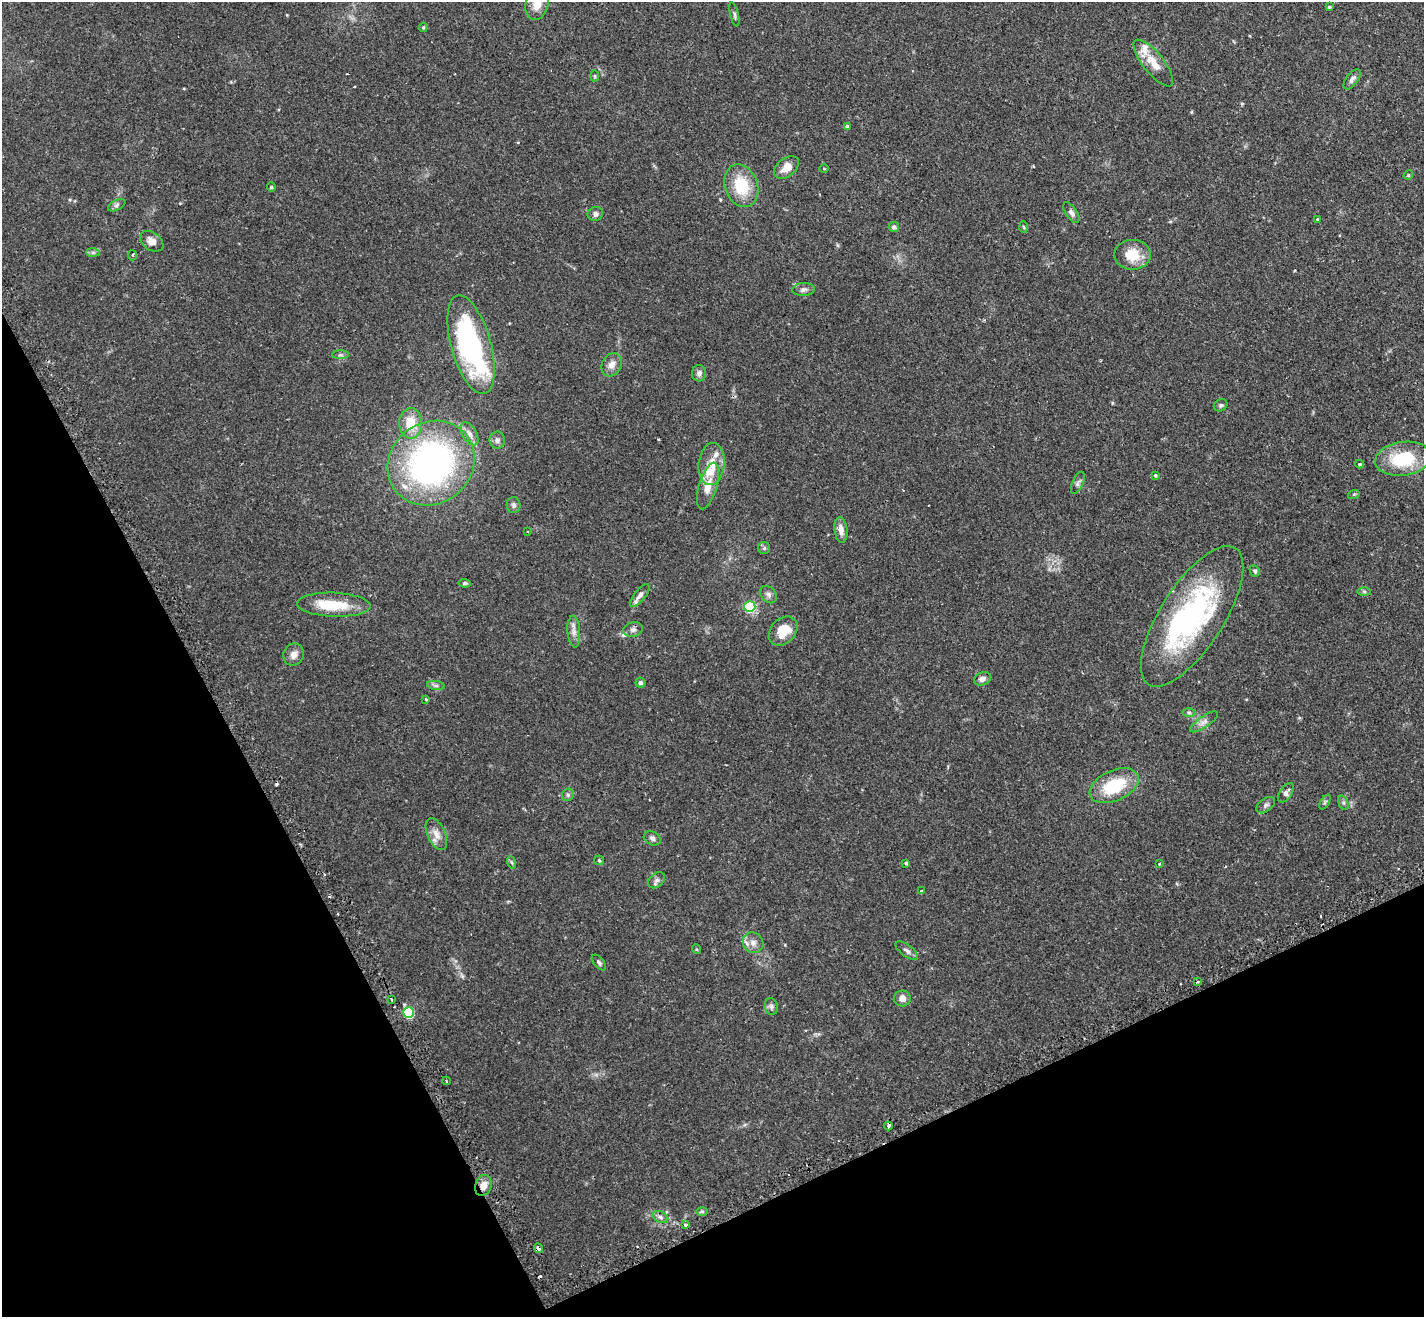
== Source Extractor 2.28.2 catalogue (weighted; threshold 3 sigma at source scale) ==
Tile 14 of 4 x 4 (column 2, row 4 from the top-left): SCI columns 1467-2888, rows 183-1497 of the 5775 x 5761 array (HDU 1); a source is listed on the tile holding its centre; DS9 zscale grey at full resolution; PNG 1426 x 1319 px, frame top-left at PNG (2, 2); each listed source drawn as its Kron ellipse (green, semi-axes under 4 px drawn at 4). Shown black and unused: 25% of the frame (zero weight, under 2 of 3 exposures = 4% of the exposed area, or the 3 px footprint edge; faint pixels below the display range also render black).
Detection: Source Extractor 2.28.2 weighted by HDU 2 'WHT'; one run over the whole footprint, this tile lists its part. Background 0.211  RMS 0.0069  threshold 0.0309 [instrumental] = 3 sigma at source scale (4.5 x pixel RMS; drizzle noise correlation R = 1.50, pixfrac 1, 0.05/0.05 arcsec/px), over >= 5 px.
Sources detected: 105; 2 inside a brighter object's white glare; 5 cosmic-ray / hot-pixel residue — neither listed nor drawn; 6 inside a brighter listed object's ellipse — not listed separately; the other 92 listed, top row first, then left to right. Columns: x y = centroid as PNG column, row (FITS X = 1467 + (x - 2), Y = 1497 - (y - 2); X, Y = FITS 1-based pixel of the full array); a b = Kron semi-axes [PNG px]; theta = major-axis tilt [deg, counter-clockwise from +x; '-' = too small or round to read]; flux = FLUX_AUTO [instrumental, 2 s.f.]
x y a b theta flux
537 4 16 11 74 8.7
1329 7 4 3 - 1
734 14 12 4 -76 1.6
423 27 5 4 - 0.87
1153 63 29 10 -51 11
595 76 6 4 -89 0.88
1352 79 12 5 54 2.2
847 127 4 4 - 2.5
786 167 14 9 38 7.1
824 168 4 3 - 0.6
1408 175 5 4 - 0.76
741 186 22 16 -70 24
271 187 5 4 - 0.79
117 205 9 5 28 1.6
1071 213 12 5 -56 2.5
595 214 8 7 - 2.1
1317 219 4 4 - 0.82
894 227 5 5 - 1.7
1023 227 6 4 -86 0.77
152 241 13 9 -35 4.8
93 252 7 4 -1 1.3
132 255 5 3 - 0.77
1132 255 18 15 -1 14
803 289 11 6 3 2.4
471 344 51 20 -74 110
340 355 8 4 0 1.3
612 365 12 9 61 4.7
699 373 8 7 - 2.5
1221 405 7 5 32 1.3
411 423 15 11 -89 15
470 434 13 7 -60 4
497 440 8 7 - 2.3
1403 459 28 17 8 33
431 463 45 40 38 200
712 464 21 13 84 11
1360 464 4 3 - 0.71
1155 475 4 3 - 0.82
1078 483 12 5 66 1.9
708 486 24 9 73 9
1354 494 6 3 18 0.74
514 505 8 7 - 2
841 530 13 6 -83 5
528 531 3 3 - 0.63
764 548 6 6 - 1.3
1255 571 6 5 - 1.3
465 583 6 4 -8 1.1
1364 592 7 4 -1 1
640 595 14 5 51 3
768 595 10 7 -47 2.4
334 605 37 12 -2 23
750 607 5 5 - 69
1192 616 81 31 57 130
633 630 10 7 12 2.7
783 631 16 12 46 14
574 632 16 6 -86 3.8
294 655 11 10 - 4
982 679 8 6 23 3.3
640 683 5 5 - 1.6
436 685 9 4 -8 1.8
426 699 4 3 - 0.67
1189 713 6 4 0 1.1
1204 722 16 5 34 3.3
1114 786 26 15 25 31
1286 793 11 6 55 3
568 795 6 5 - 1.4
1325 802 8 3 58 0.97
1343 803 7 5 -70 1.4
1266 805 10 6 37 2.2
436 834 17 9 -66 5.8
652 838 9 6 -28 2.1
599 860 5 4 - 0.9
511 862 6 4 -70 0.97
906 863 4 3 - 1.3
1159 864 3 3 - 0.76
657 880 9 6 41 2.2
921 891 3 3 - 0.63
753 943 11 9 -44 4.5
696 949 5 3 - 0.63
907 951 13 5 -37 2.4
599 962 9 5 -49 1.6
1198 981 4 3 - 1.3
902 998 8 8 - 3.8
392 1000 3 3 - 2.8
771 1007 8 6 -77 1.7
409 1012 5 5 - 53
446 1081 4 3 - 0.78
888 1126 4 3 - 7.5
483 1185 11 8 71 6
702 1211 6 4 0 1.1
660 1217 8 5 -28 1.7
686 1225 3 3 - 2.9
539 1248 5 4 - 2.4
Overlapping masked pixels (flux is a lower limit): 3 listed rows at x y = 888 1126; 483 1185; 539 1248
Isophote crosses this tile's border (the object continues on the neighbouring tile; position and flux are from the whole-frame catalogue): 1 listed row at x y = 537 4